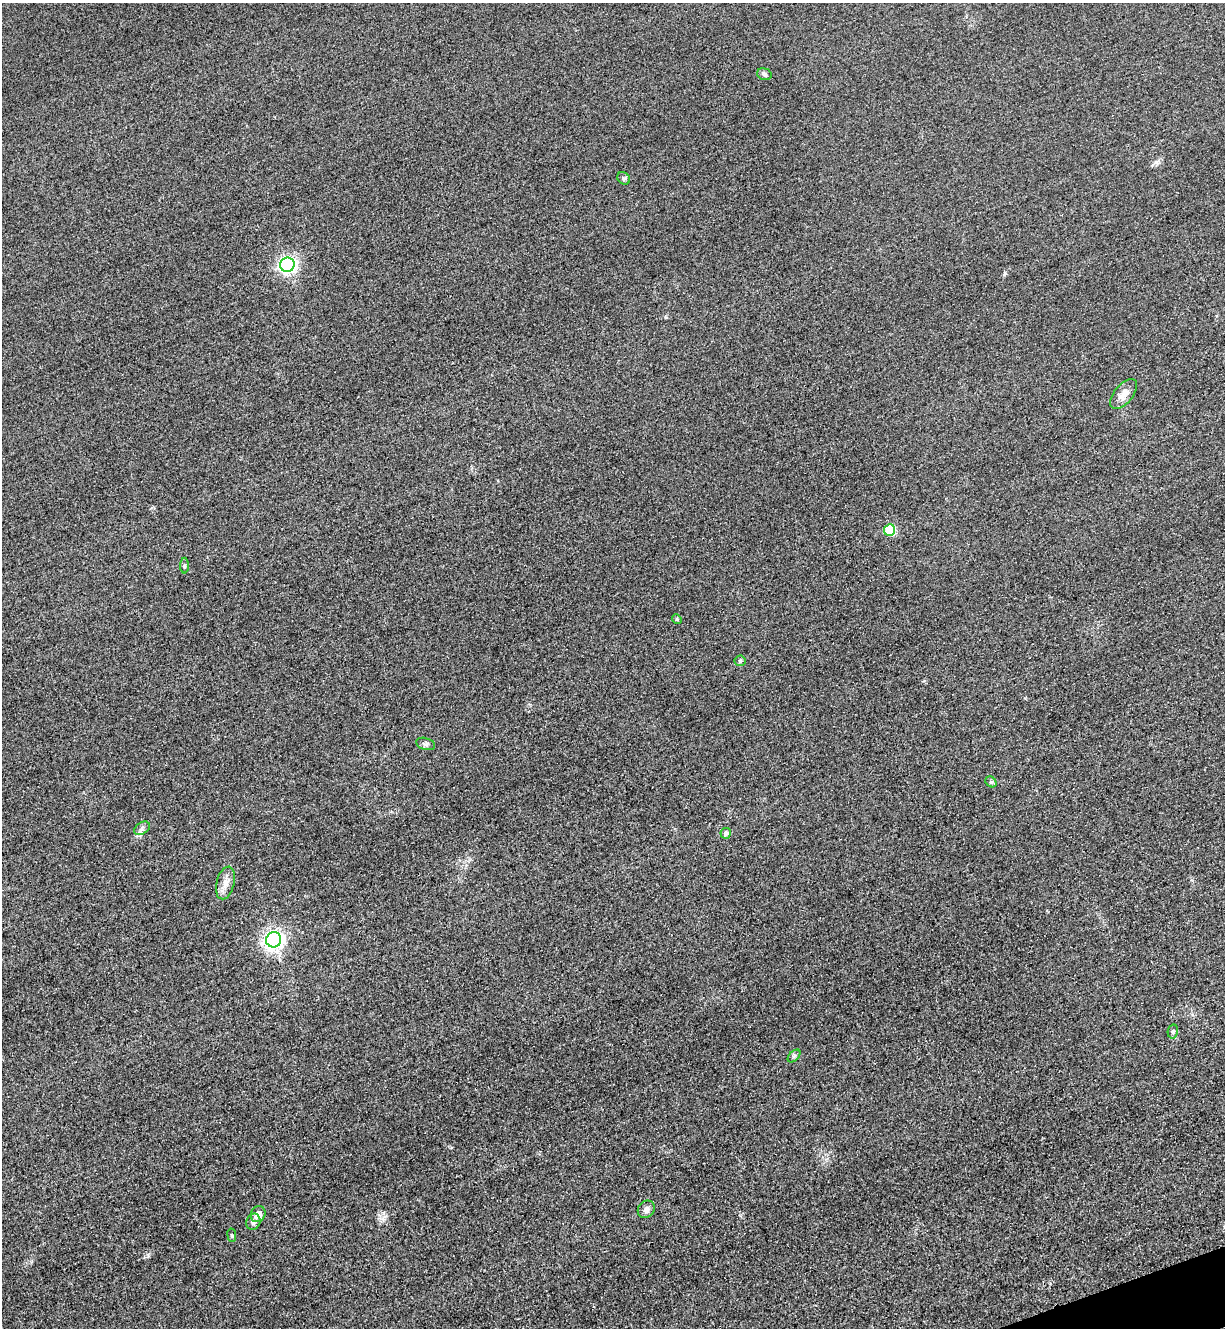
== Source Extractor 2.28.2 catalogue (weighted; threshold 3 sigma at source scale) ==
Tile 6 of 4 x 4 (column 2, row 2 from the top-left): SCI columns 1516-2738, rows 2684-4009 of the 5349 x 5365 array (HDU 1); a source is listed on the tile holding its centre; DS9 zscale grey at full resolution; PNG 1227 x 1330 px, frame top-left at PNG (2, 3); each listed source drawn as its Kron ellipse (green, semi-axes under 4 px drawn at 4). Shown black and unused: <1% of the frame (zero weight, under 3 of 4 exposures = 3% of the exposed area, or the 3 px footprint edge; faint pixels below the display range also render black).
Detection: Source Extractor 2.28.2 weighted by HDU 2 'WHT'; one run over the whole footprint, this tile lists its part. Background 0.0587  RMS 0.017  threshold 0.0753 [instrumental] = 3 sigma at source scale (4.5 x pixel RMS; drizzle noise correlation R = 1.50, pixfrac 1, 0.05/0.05 arcsec/px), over >= 5 px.
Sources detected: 20; all 20 listed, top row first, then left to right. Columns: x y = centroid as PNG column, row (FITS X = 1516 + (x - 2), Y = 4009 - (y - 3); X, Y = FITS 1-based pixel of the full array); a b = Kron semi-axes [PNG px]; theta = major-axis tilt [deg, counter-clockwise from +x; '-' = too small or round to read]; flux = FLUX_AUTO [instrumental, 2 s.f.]
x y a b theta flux
764 74 7 5 -17 3.5
624 178 7 5 -41 3.2
287 265 7 7 - 630
1124 394 18 9 50 16
890 530 6 5 - 91
184 566 8 4 90 2.6
677 619 5 4 - 2.3
740 661 5 5 - 2.9
425 744 10 5 -16 4.6
991 782 6 5 - 3.1
142 828 9 5 31 5.3
726 833 5 5 - 5.8
225 883 17 9 76 14
274 940 8 7 - 860
1173 1031 7 5 79 2.9
794 1056 7 4 45 3.3
646 1209 9 8 - 7.2
258 1214 8 7 - 14
253 1222 8 7 - 5.2
232 1235 7 3 -82 1.9